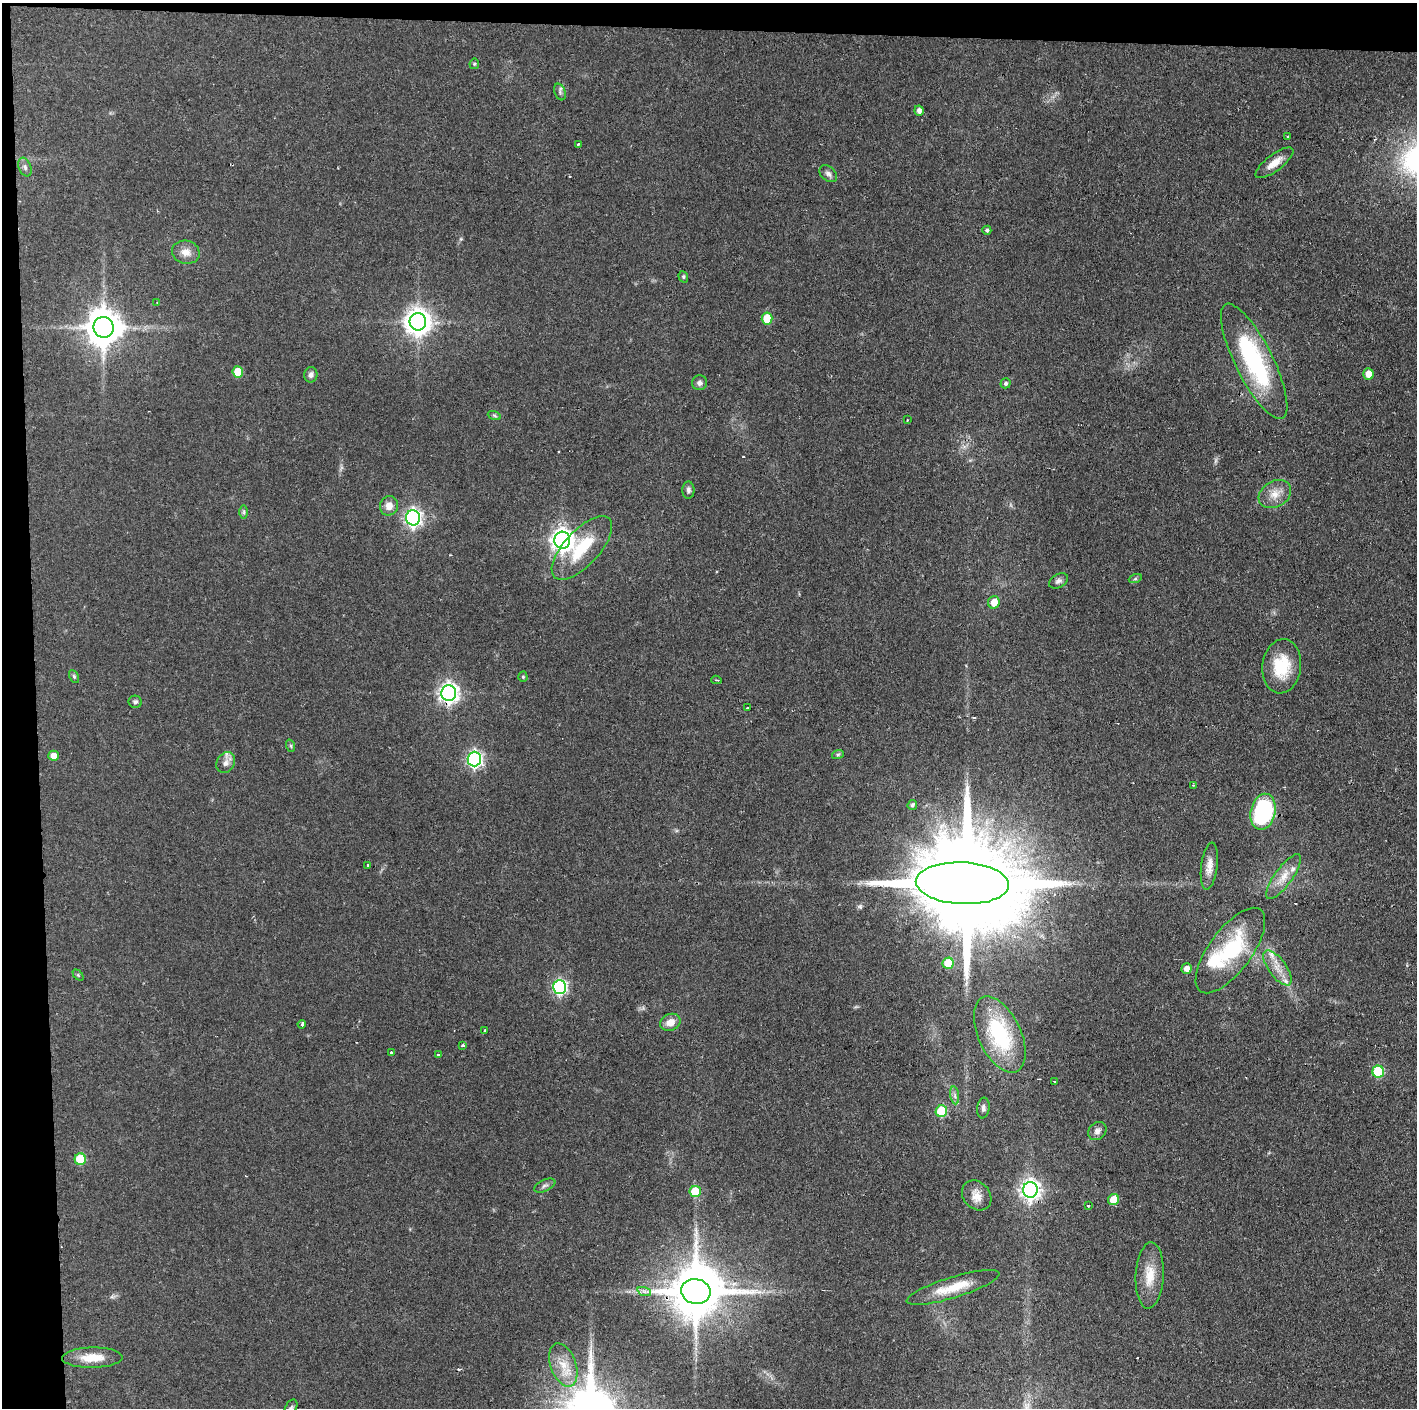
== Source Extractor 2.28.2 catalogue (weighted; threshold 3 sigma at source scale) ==
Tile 1 of 3 x 3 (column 1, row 1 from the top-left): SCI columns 3-1417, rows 2812-4217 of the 4251 x 4217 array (HDU 1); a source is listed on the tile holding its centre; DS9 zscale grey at full resolution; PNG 1419 x 1410 px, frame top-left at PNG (2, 3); each listed source drawn as its Kron ellipse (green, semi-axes under 4 px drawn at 4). Shown black and unused: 4% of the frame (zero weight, under 2 of 3 exposures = <1% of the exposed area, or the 3 px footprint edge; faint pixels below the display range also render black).
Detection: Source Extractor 2.28.2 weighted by HDU 2 'WHT'; one run over the whole footprint, this tile lists its part. Background 0.0909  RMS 0.0064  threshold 0.0287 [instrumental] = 3 sigma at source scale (4.5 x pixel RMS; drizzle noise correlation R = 1.50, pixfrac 1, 0.05/0.05 arcsec/px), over >= 5 px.
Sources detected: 93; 1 inside a brighter object's white glare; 4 cosmic-ray / hot-pixel residue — neither listed nor drawn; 3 inside a brighter listed object's ellipse — not listed separately; the other 85 listed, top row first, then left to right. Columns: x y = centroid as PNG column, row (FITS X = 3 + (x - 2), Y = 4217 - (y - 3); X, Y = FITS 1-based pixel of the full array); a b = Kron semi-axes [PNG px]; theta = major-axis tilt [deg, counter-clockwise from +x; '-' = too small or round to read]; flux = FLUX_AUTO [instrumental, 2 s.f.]
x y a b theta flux
474 64 5 5 - 0.85
560 92 8 5 -70 1.7
919 111 5 4 - 2.6
1288 137 3 3 - 1.6
578 144 3 3 - 1.1
1274 163 23 8 37 7.3
25 167 10 6 -67 2
828 174 10 7 -41 2.5
987 230 4 4 - 1.3
186 252 14 11 -14 6
683 277 6 4 -70 0.85
157 303 4 3 - 0.49
767 319 6 5 - 17
418 322 9 8 - 710
103 327 10 10 - 1600
1254 361 64 19 -63 80
238 372 5 5 - 15
1368 374 5 5 - 6.9
311 375 8 6 81 2.3
699 383 7 7 - 2.4
1005 383 5 5 - 1.3
494 415 7 4 -20 1.1
907 420 3 2 - 1.6
688 490 9 6 90 1.9
1275 494 17 13 29 8.4
389 506 10 9 - 5.5
244 512 7 4 90 1.2
413 518 7 7 - 230
562 540 8 8 - 450
582 548 40 17 47 32
1135 579 7 4 19 1
1058 581 10 6 31 2.2
994 602 6 6 - 7.3
1282 666 27 19 83 25
74 676 7 4 -63 1.1
523 677 5 4 - 0.94
716 680 5 3 - 0.79
449 693 8 7 - 310
135 702 7 6 - 1.6
748 708 3 3 - 1.2
291 746 6 4 -72 0.91
838 754 6 4 19 0.92
54 756 5 5 - 5.9
474 759 7 6 - 170
226 762 11 8 57 3.7
1193 785 3 2 - 0.7
912 805 5 4 - 1.4
1263 812 18 12 78 79
367 865 3 2 - 0.99
1209 866 23 8 82 6.3
1283 877 27 9 54 9.2
962 883 46 21 -3 24000
1230 951 51 21 53 49
948 963 6 5 - 18
1278 968 20 9 -54 8.5
1187 969 5 5 - 4.4
78 975 6 4 -46 0.86
560 987 7 6 - 120
670 1022 10 8 22 6.3
302 1024 4 3 - 1.7
485 1031 3 3 - 2.4
1000 1035 41 21 -65 58
463 1046 4 3 - 4
391 1053 3 3 - 1.8
438 1055 3 2 - 1
1378 1072 6 5 - 33
1055 1081 3 2 - 1.4
955 1095 9 4 -82 1.9
983 1108 10 6 82 2.3
941 1111 6 5 - 31
1097 1131 10 8 43 2.8
80 1159 6 6 - 26
545 1186 11 5 24 2
1030 1190 8 7 - 320
695 1192 6 5 - 19
977 1195 16 13 -47 7
1114 1200 6 5 - 15
1088 1206 3 2 - 0.9
1150 1275 33 14 87 15
953 1287 48 10 17 18
644 1291 7 4 -18 1.5
696 1292 15 12 -9 3400
92 1358 30 10 1 13
563 1365 22 12 -71 12
291 1408 8 5 61 1.3
Overlapping masked pixels (flux is a lower limit): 4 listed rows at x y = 449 693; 962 883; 1030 1190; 696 1292
Isophote crosses this tile's border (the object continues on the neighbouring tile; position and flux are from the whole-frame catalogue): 1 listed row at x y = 291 1408